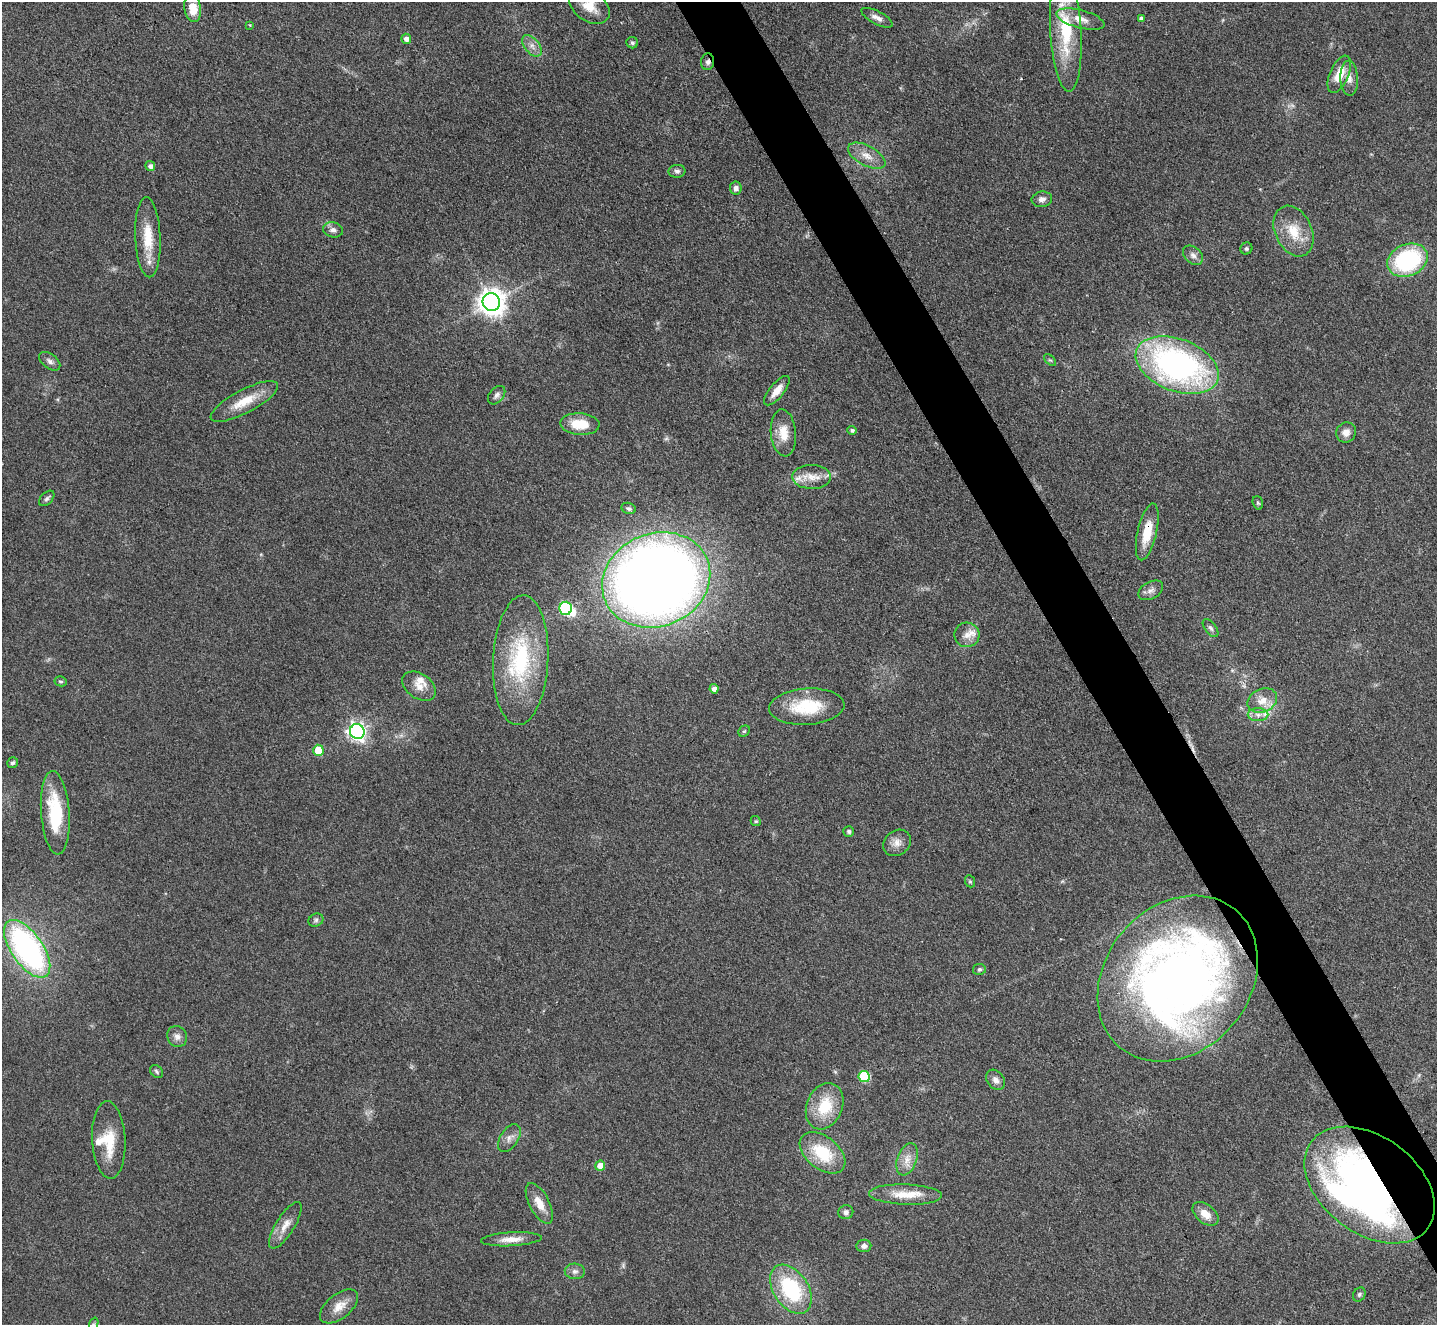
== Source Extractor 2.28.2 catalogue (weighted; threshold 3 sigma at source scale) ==
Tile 6 of 4 x 4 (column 2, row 2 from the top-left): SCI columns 1436-2870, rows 2796-4118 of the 5741 x 5729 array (HDU 1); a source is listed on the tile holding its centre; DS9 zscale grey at full resolution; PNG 1439 x 1327 px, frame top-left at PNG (2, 2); each listed source drawn as its Kron ellipse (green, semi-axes under 4 px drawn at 4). Shown black and unused: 4% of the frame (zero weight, under 3 of 4 exposures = <1% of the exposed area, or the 3 px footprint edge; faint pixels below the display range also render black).
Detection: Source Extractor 2.28.2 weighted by HDU 2 'WHT'; one run over the whole footprint, this tile lists its part. Background 0.261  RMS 0.009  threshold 0.0407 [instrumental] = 3 sigma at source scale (4.5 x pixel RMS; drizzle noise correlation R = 1.50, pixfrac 1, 0.05/0.05 arcsec/px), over >= 5 px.
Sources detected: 97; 1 too faint to see at this stretch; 2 inside a brighter object's white glare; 1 cosmic-ray / hot-pixel residue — neither listed nor drawn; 5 inside a brighter listed object's ellipse — not listed separately; the other 88 listed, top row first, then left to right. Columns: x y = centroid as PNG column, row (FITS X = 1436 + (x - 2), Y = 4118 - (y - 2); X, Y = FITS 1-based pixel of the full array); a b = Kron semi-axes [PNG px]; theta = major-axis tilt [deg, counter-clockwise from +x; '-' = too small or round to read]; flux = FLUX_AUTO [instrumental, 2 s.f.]
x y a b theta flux
589 6 22 15 -34 16
193 8 14 8 -81 16
877 18 17 6 -27 5.4
1141 18 4 4 - 2.2
1080 19 25 9 -15 11
250 25 4 3 - 0.71
1066 31 60 15 -87 58
406 39 5 4 - 4.6
632 43 6 5 - 1.8
532 46 12 7 -50 5.9
708 62 8 6 85 3
1339 74 20 9 66 18
1349 78 17 9 -88 7.4
867 156 20 10 -28 11
150 166 5 5 - 3.4
677 171 8 6 6 2.7
736 188 6 5 - 3.7
1042 199 10 7 8 4.5
333 230 10 7 -13 3.9
1293 231 26 18 -65 25
148 237 40 12 -88 28
1246 249 6 5 - 1.8
1193 255 11 8 -43 4.5
1408 260 21 15 23 100
491 302 9 8 - 1100
1050 360 7 4 -42 1.5
50 361 12 7 -37 3.7
1177 365 43 26 -21 280
777 391 18 7 50 9.5
497 395 10 7 50 3.3
244 401 37 11 28 23
580 424 19 10 -3 23
852 430 5 4 - 1.8
1346 432 10 9 - 7.4
783 433 23 12 -85 15
811 477 19 12 -1 13
47 498 9 5 45 2.3
1258 503 7 5 -71 1.5
629 508 7 5 -21 2.3
1147 532 29 9 77 23
656 580 55 46 22 1200
1151 590 13 8 29 4.8
566 608 6 6 - 110
1210 628 10 5 -52 2.6
967 635 12 12 - 7.8
521 660 65 27 87 94
61 681 6 5 - 1.5
419 686 18 12 -35 11
714 689 5 4 - 5.2
1262 700 15 11 25 12
807 707 38 18 4 42
1258 715 10 6 -1 5
744 731 6 5 - 1.4
357 732 7 7 - 370
318 750 5 5 - 21
13 763 6 5 - 2.2
55 813 42 14 -86 51
756 821 5 4 - 1.3
849 831 5 5 - 2.1
897 843 15 12 37 7.5
970 881 6 5 - 1.3
316 920 8 6 28 2.4
27 949 33 16 -55 240
979 969 6 5 - 1.9
1178 978 90 72 50 700
177 1036 11 9 -63 5.5
156 1071 7 5 -47 2
864 1076 5 5 - 55
996 1080 11 8 -51 4.7
825 1106 24 17 67 34
509 1138 15 9 56 6
109 1140 39 16 -87 30
822 1153 26 16 -39 39
907 1159 17 9 69 9.7
600 1166 5 5 - 11
1370 1185 73 48 -37 560
905 1195 36 10 -2 20
539 1203 22 10 -62 12
846 1212 7 7 - 3.4
1205 1214 15 9 -39 11
285 1225 27 9 58 11
511 1239 30 7 3 11
864 1246 7 6 - 3.6
575 1271 10 7 -4 3.7
791 1289 27 17 -56 75
1359 1295 7 6 - 1.9
339 1306 22 12 39 12
94 1324 7 4 71 1.9
Overlapping masked pixels (flux is a lower limit): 3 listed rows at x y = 708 62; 1147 532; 1370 1185
Isophote crosses this tile's border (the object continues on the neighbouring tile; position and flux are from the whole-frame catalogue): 3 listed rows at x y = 589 6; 1066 31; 94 1324